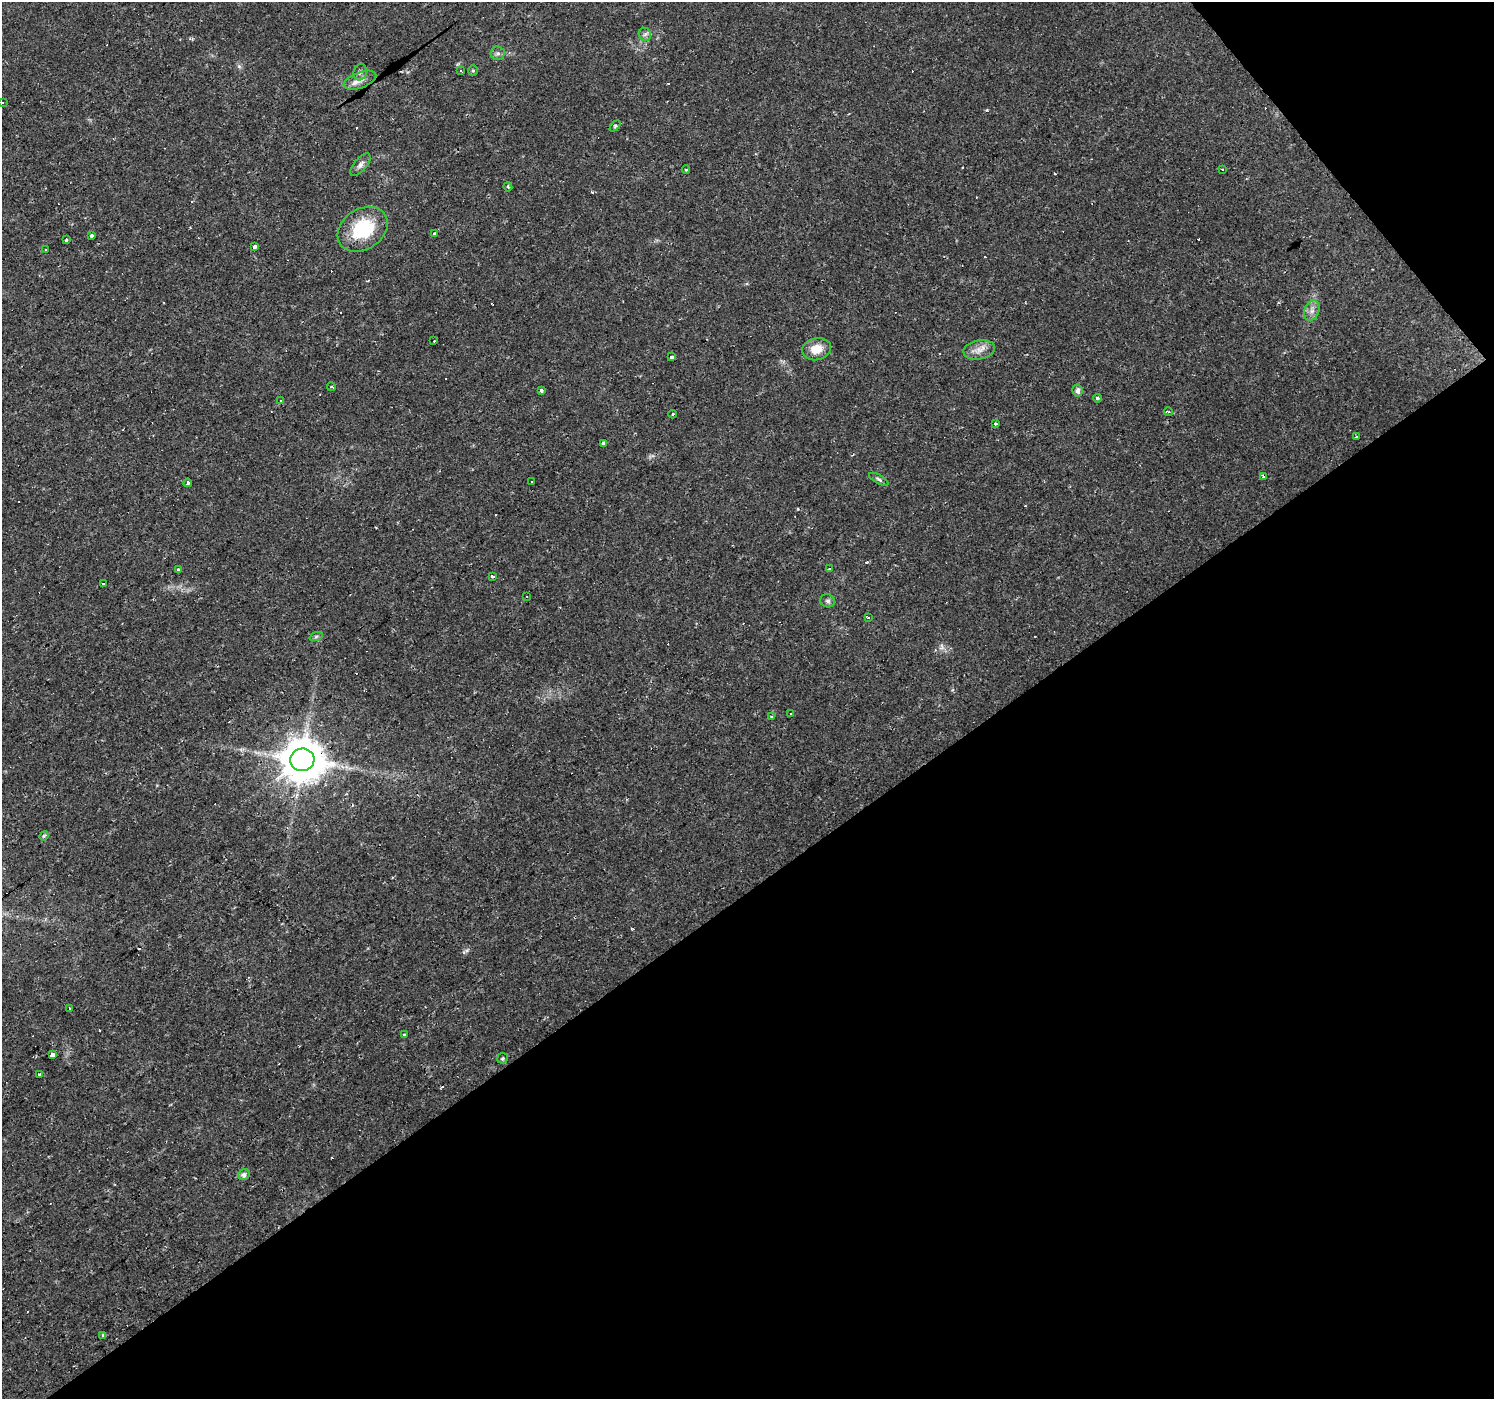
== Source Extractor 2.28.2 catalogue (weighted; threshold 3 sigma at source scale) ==
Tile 12 of 4 x 4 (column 4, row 3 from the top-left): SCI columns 4478-5969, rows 1528-2924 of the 5970 x 5910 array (HDU 1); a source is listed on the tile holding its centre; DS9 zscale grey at full resolution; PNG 1496 x 1401 px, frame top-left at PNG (2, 2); each listed source drawn as its Kron ellipse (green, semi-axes under 4 px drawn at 4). Shown black and unused: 39% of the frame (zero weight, under 2 of 3 exposures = <1% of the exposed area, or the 3 px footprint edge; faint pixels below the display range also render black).
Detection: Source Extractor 2.28.2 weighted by HDU 2 'WHT'; one run over the whole footprint, this tile lists its part. Background 0.0195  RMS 0.0024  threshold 0.0108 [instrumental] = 3 sigma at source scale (4.5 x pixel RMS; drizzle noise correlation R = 1.50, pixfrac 1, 0.0396/0.0396 arcsec/px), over >= 5 px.
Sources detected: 88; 1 too faint to see at this stretch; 31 cosmic-ray / hot-pixel residue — neither listed nor drawn; the other 56 listed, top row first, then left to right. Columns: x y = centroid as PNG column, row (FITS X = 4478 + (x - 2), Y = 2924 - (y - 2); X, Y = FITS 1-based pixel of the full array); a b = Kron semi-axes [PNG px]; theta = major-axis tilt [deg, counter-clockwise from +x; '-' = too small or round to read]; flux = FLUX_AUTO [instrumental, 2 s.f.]
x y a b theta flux
645 34 6 6 - 0.64
498 53 7 7 - 0.65
461 70 3 3 - 2.2
473 70 5 4 - 0.35
360 72 8 6 74 0.69
360 80 17 8 21 1.7
2 103 3 3 - 0.94
615 126 6 4 46 0.35
360 165 14 6 50 1
686 170 4 4 - 0.3
1223 170 3 3 - 0.55
508 187 4 3 - 0.28
363 229 27 20 34 12
434 234 3 3 - 0.87
92 235 3 3 - 1.2
66 240 3 3 - 3.6
255 247 4 3 - 0.66
46 249 3 3 - 0.6
1312 311 10 7 71 1.2
434 341 3 2 - 0.3
817 349 14 11 14 3.6
979 350 16 9 11 2.1
672 357 3 3 - 0.84
332 387 4 2 - 0.29
541 390 3 3 - 0.57
1077 391 6 5 - 0.77
1097 398 4 3 - 0.37
280 400 3 3 - 0.7
1169 412 4 3 - 0.32
673 414 4 3 - 0.27
995 424 3 3 - 0.62
1357 437 3 3 - 0.34
603 443 3 3 - 5.9
1264 477 3 3 - 1.2
879 479 11 4 -29 0.5
531 481 3 3 - 0.56
188 483 4 3 - 0.55
829 568 4 3 - 2.3
178 570 4 4 - 0.64
492 576 3 3 - 1.3
103 583 3 3 - 2
527 596 3 2 - 0.16
828 601 7 6 - 0.62
868 617 3 3 - 0.79
316 637 7 4 20 0.45
790 713 3 3 - 0.38
771 717 3 3 - 0.66
302 760 12 11 - 890
44 836 5 4 - 0.34
69 1009 3 2 - 0.18
404 1035 3 3 - 0.45
53 1055 4 3 - 3.8
502 1058 5 5 - 0.42
40 1074 3 3 - 1
244 1175 6 5 - 0.99
103 1335 4 3 - 0.5
Overlapping masked pixels (flux is a lower limit): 1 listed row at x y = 302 760
Isophote crosses this tile's border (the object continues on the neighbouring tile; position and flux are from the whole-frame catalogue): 1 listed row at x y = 2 103
Unlisted compact peaks at least as high as the median listed source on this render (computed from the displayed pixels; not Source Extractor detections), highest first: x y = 987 110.